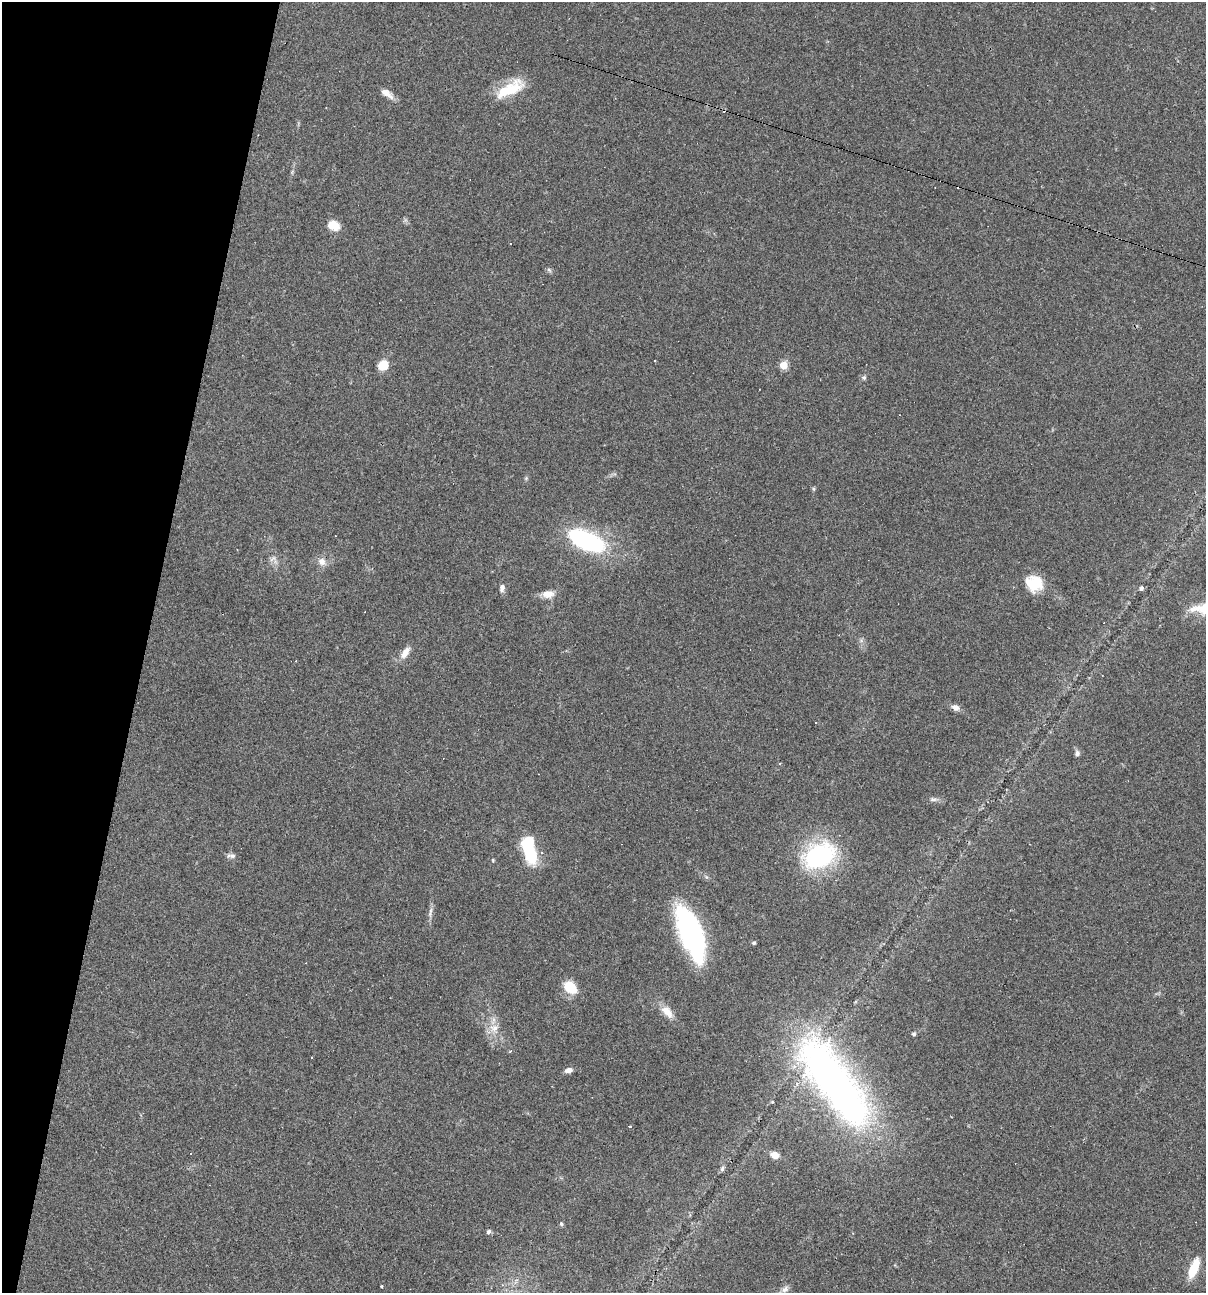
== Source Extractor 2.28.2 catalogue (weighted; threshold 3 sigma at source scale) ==
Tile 9 of 4 x 4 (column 1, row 3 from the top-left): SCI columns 248-1451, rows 1293-2583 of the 5183 x 5166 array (HDU 1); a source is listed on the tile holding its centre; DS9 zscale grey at full resolution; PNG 1208 x 1295 px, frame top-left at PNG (2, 2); no overlay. Shown black and unused: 12% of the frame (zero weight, under 2 of 3 exposures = <1% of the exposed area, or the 3 px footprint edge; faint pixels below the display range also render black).
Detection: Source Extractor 2.28.2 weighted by HDU 2 'WHT'; one run over the whole footprint, this tile lists its part. Background 0.0497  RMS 0.0052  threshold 0.0232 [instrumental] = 3 sigma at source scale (4.5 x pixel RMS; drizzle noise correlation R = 1.50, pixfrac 1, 0.05/0.05 arcsec/px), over >= 5 px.
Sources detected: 57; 1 inside a brighter object's white glare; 11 cosmic-ray / hot-pixel residue — not listed; the other 45 listed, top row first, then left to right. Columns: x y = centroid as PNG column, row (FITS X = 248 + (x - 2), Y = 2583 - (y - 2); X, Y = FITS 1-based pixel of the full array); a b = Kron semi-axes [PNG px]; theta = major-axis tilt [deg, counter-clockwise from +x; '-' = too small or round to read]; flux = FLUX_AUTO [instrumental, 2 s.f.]
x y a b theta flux
510 89 39 14 28 19
387 93 18 8 -35 4.1
334 225 14 10 -21 7.4
510 243 3 3 - 0.38
549 270 7 5 -44 1.1
655 361 3 2 - 0.35
383 365 10 8 37 10
784 365 5 5 - 21
864 378 7 6 - 1.2
813 489 6 5 - 0.74
586 540 38 17 -24 75
273 559 12 6 26 2.3
322 562 13 10 -41 4
1034 583 20 18 -31 15
502 588 10 6 80 2.2
1141 588 5 5 - 1.5
548 594 17 9 4 5
861 641 7 4 19 1.1
405 653 17 8 55 4.9
956 708 10 7 -24 3.2
1077 753 8 7 - 1.8
933 799 12 5 -6 1.8
529 850 28 11 -78 37
232 856 10 7 -6 2
819 856 30 21 25 77
493 860 6 4 -71 0.57
430 912 17 5 76 2.5
691 929 47 23 -65 89
754 943 5 4 - 0.84
570 987 18 13 -41 11
667 1012 19 10 -48 6.3
494 1028 16 15 - 7.4
914 1034 5 5 - 0.86
311 1057 3 2 - 0.61
568 1070 8 5 13 2.9
834 1082 124 41 -55 260
772 1102 4 3 - 0.54
630 1126 3 3 - 1.5
775 1155 8 6 -17 5.2
722 1168 9 5 66 1.3
561 1224 6 5 - 0.83
489 1232 6 5 - 1.5
1194 1268 22 8 68 14
381 1286 3 2 - 0.51
785 1289 11 8 42 2.6